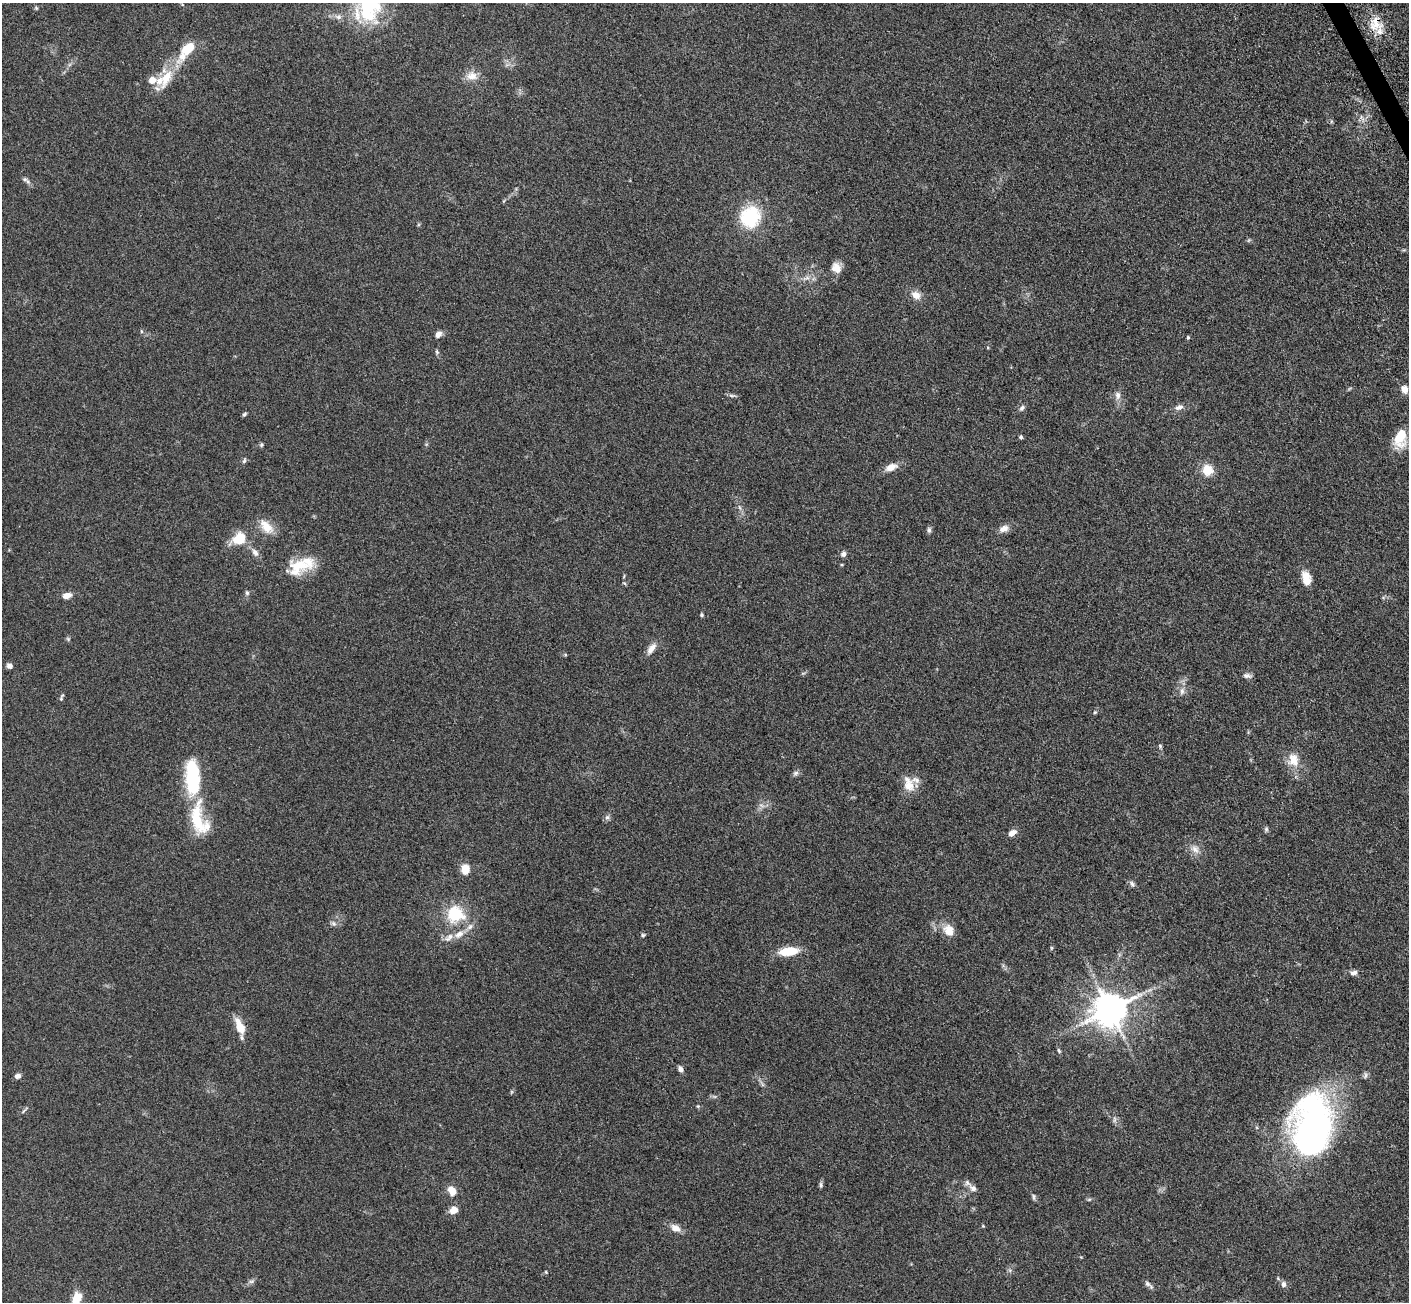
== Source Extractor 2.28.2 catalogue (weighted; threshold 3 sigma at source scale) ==
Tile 10 of 4 x 4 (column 2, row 3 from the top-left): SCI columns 1564-2970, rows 1775-3074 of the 5945 x 5933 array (HDU 1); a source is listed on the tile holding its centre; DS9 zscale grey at full resolution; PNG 1411 x 1304 px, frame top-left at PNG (2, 3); no overlay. Shown black and unused: <1% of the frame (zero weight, under 3 of 5 exposures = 10% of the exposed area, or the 3 px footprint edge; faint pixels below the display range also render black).
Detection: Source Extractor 2.28.2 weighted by HDU 2 'WHT'; one run over the whole footprint, this tile lists its part. Background 0.246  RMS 0.0083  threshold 0.0373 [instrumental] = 3 sigma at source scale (4.5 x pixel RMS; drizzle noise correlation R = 1.50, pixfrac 1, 0.05/0.05 arcsec/px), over >= 5 px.
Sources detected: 96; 1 too faint to see at this stretch — not listed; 6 inside a brighter listed object's ellipse — not listed separately; the other 89 listed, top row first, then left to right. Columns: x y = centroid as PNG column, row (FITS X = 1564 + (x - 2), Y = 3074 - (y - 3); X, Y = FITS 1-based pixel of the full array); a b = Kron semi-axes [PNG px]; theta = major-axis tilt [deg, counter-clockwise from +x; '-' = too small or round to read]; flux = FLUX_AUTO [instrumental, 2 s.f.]
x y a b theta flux
368 4 36 26 -80 83
36 8 5 4 - 0.94
338 17 9 7 -6 3.1
1375 24 21 13 82 14
187 50 32 11 50 24
472 76 15 12 1 7.7
165 79 31 17 47 21
25 179 7 5 -25 1.9
750 217 29 26 70 38
836 268 13 11 -58 7.2
916 295 13 10 -34 6.2
141 331 6 3 -72 0.87
438 334 8 6 48 3.9
1188 337 5 4 - 0.95
437 352 6 5 - 1.2
1404 389 8 7 - 6
731 395 7 4 -19 1.5
1118 395 10 7 -85 3.8
1179 407 12 7 20 3.7
1022 408 9 6 46 2.1
244 414 6 4 40 1.2
1021 437 4 4 - 1.3
1400 437 23 14 78 20
261 445 6 4 -85 1.1
244 461 7 5 77 1.6
891 467 15 9 23 7.2
1207 470 12 11 - 12
739 507 6 4 -70 1.4
266 527 23 12 -48 11
1004 529 12 8 25 5
929 530 7 5 80 1.8
240 538 17 13 32 17
255 552 12 7 -56 3.8
843 554 7 7 - 2.5
298 567 28 21 24 22
1306 579 15 8 -76 12
624 583 6 3 -19 0.9
247 593 7 5 -75 1.5
67 595 10 6 15 5.4
702 615 5 4 - 1.1
68 639 6 5 - 1.1
651 649 17 8 54 5.8
10 666 6 5 - 3.2
1247 676 11 6 -10 2.6
1182 691 8 6 -87 2.6
61 698 10 4 70 1.4
1095 712 5 4 - 0.84
1160 746 6 4 -49 1
1293 760 19 15 -80 12
796 773 8 6 17 2.1
192 777 40 15 -88 57
909 784 21 13 -73 11
762 806 7 4 -20 1.8
607 817 6 6 - 1.9
197 820 53 20 -83 35
1266 829 7 5 90 1.4
1012 833 10 6 32 4.3
1195 849 13 8 -53 5.1
465 869 11 9 -90 8.9
1132 884 9 5 -73 1.9
455 914 21 19 -20 33
333 923 7 6 - 2.1
949 930 13 10 -61 11
459 934 14 9 28 6.7
643 935 6 5 - 1.2
1051 948 6 3 72 0.81
788 951 22 9 6 18
1354 973 10 6 12 3.1
1110 1010 10 9 - 1800
240 1027 19 8 -67 14
1059 1051 8 4 -55 1.1
681 1069 7 5 -61 3.3
1365 1075 9 4 89 1.5
18 1076 7 6 - 3.1
24 1110 13 2 47 1.2
1114 1120 10 4 90 1.9
1312 1125 64 41 85 250
821 1185 7 5 -85 1.5
973 1188 13 8 -43 4.5
452 1191 13 10 -57 7
1034 1197 10 4 -85 1.4
454 1210 7 6 - 9.2
983 1226 4 4 - 0.63
675 1228 13 9 -29 6.1
546 1272 4 4 - 0.78
251 1281 8 5 18 1.9
1147 1284 10 7 -31 2.5
1284 1284 7 6 - 2.8
76 1299 12 7 72 15
Overlapping masked pixels (flux is a lower limit): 1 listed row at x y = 1375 24
Isophote crosses this tile's border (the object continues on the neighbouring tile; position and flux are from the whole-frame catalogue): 2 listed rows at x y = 368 4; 76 1299